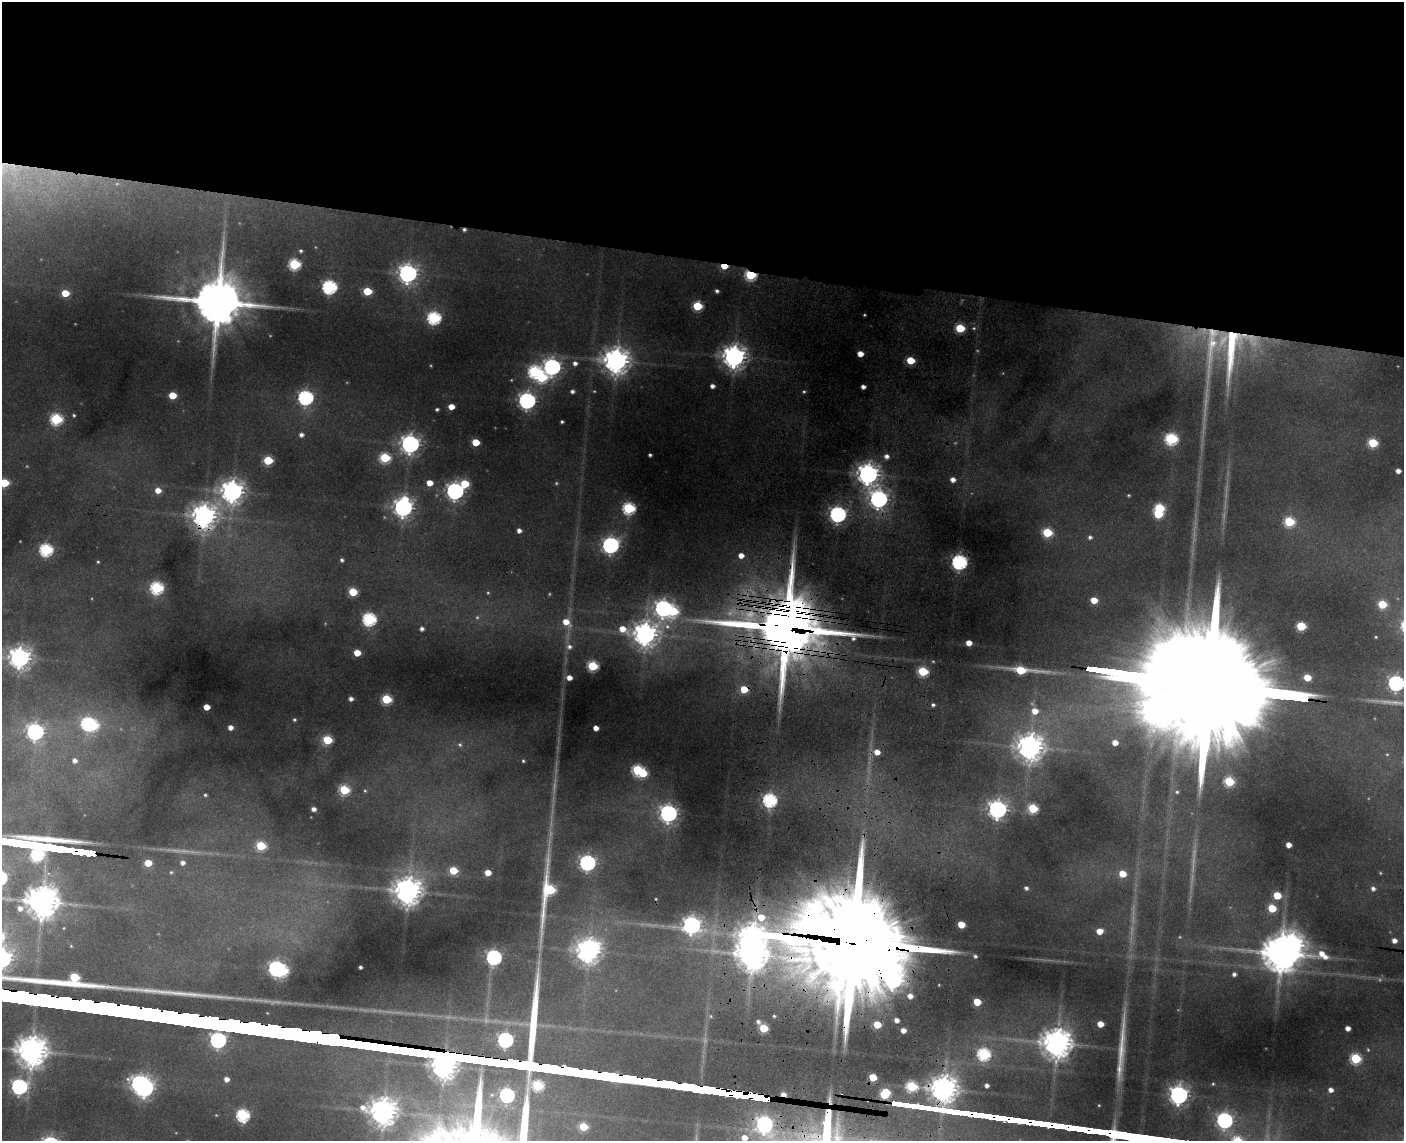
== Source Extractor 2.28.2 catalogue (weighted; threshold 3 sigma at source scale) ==
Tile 2 of 3 x 4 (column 2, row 1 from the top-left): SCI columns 1629-3030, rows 3443-4581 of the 4769 x 4603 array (HDU 1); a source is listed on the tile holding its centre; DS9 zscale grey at full resolution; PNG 1406 x 1143 px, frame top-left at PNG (2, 2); no overlay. Shown black and unused: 23% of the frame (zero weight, under 3 of 4 exposures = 6% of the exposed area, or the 3 px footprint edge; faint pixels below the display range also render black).
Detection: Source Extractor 2.28.2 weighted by HDU 2 'WHT'; one run over the whole footprint, this tile lists its part. Background 0.351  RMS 0.013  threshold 0.0593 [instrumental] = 3 sigma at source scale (4.5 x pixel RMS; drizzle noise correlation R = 1.50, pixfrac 1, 0.05/0.05 arcsec/px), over >= 5 px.
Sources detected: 228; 17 too faint to see at this stretch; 12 inside a brighter object's white glare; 7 cosmic-ray / hot-pixel residue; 3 long thin detections or spike segments (spike, bleed or trail) — not listed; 1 inside a brighter listed object's ellipse — not listed separately; the other 188 listed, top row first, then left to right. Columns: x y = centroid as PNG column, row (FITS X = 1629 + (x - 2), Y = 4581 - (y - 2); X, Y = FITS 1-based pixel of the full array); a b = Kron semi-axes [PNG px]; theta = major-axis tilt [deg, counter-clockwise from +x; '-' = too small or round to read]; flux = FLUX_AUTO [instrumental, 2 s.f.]
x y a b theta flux
301 251 4 4 - 2.9
294 264 6 6 - 200
408 273 7 7 - 1000
750 275 6 5 - 180
329 287 6 6 - 390
367 291 5 5 - 72
717 291 4 4 - 3.9
65 293 5 5 - 46
218 302 20 14 -7 11000
697 306 6 5 - 110
864 315 3 3 - 1.6
434 318 6 6 - 300
960 328 6 5 - 91
1232 348 105 45 70 250
860 354 5 4 - 18
734 357 8 8 - 1700
910 360 5 5 - 61
616 361 9 8 - 2200
575 363 6 6 - 7.7
552 367 7 7 - 700
534 371 7 6 - 250
712 386 4 4 - 7.5
572 391 5 4 - 5
804 392 4 4 - 2.2
172 395 5 5 - 48
306 398 7 6 - 460
527 401 7 7 - 720
451 407 5 4 - 19
437 409 4 3 - 3.2
74 415 4 4 - 2.3
56 419 6 6 - 220
562 422 4 3 - 3.1
301 435 5 5 - 6.9
1171 439 6 6 - 240
476 442 5 5 - 44
1373 443 6 5 - 100
410 444 7 7 - 1000
650 455 4 3 - 3.4
886 456 7 7 - 7.8
385 458 6 6 - 150
268 460 6 5 - 98
1398 471 4 4 - 9.7
868 474 8 7 - 1500
953 480 5 5 - 11
4 483 5 5 - 86
430 483 5 5 - 22
465 484 6 5 - 72
158 490 5 5 - 18
232 491 8 8 - 1600
455 491 7 7 - 790
1129 495 3 3 - 1.8
879 499 8 7 - 850
403 507 8 7 - 980
629 508 6 6 - 240
1159 508 6 5 - 130
838 514 7 6 - 620
204 516 9 8 - 1800
1289 522 6 6 - 130
519 530 4 4 - 8.2
1047 532 6 5 - 110
1090 537 6 5 - 5.2
611 545 7 7 - 590
46 550 6 6 - 270
741 555 5 5 - 16
342 560 5 5 - 3.8
98 562 4 3 - 1.9
959 562 6 6 - 460
157 588 6 6 - 260
353 592 5 5 - 75
488 593 6 4 67 2.1
1094 600 5 5 - 28
1382 604 5 5 - 79
663 608 7 7 - 730
477 617 8 6 88 4.9
369 619 6 6 - 310
566 622 10 7 -52 27
1301 626 5 5 - 110
783 628 31 19 -9 19000
422 629 4 4 - 6
645 634 13 9 -5 1800
1376 637 3 3 - 1.5
969 643 5 4 - 18
569 647 9 8 - 8.9
357 653 5 5 - 35
20 658 8 7 - 1300
593 666 6 5 - 140
1022 670 27 5 -5 86
923 671 6 5 - 120
569 677 5 4 - 14
1307 677 5 5 - 37
1396 683 7 7 - 500
1204 685 153 24 -8 130000
351 699 4 4 - 7
386 699 5 5 - 130
933 705 4 3 - 3.2
206 707 5 4 - 22
1035 711 8 8 - 22
294 720 4 4 - 2.6
88 724 7 6 - 280
230 727 5 4 - 11
596 728 5 4 - 13
35 732 7 7 - 690
327 740 6 5 - 110
1115 742 5 5 - 14
460 745 7 6 - 3.5
1030 747 9 9 - 2100
877 752 6 5 - 19
1387 754 5 4 - 2
74 760 6 6 - 8.5
523 761 4 4 - 2.4
638 770 6 6 - 170
1229 781 6 5 - 110
344 790 6 5 - 140
365 791 6 5 - 2.8
1177 792 7 6 - 4.3
205 795 3 3 - 2.4
770 800 6 6 - 330
1033 808 6 5 - 120
314 809 5 4 - 8.5
997 809 7 7 - 950
668 813 7 7 - 820
1289 845 4 4 - 14
261 846 6 5 - 110
148 863 5 5 - 47
182 863 5 4 - 6.5
587 863 7 6 - 570
453 870 5 5 - 71
488 873 5 5 - 24
1123 874 6 5 - 34
1026 888 4 4 - 4.5
1373 888 6 6 - 7
549 890 54 10 84 200
408 891 9 9 - 2600
1277 895 5 5 - 61
42 901 11 9 1 3900
1272 908 5 5 - 69
692 925 8 7 - 820
961 925 5 5 - 42
64 928 5 4 - 1.7
1100 931 5 5 - 20
1394 940 5 4 - 11
860 944 58 28 -8 56000
71 946 5 5 - 2.1
588 951 8 8 - 1700
1281 953 16 10 -9 4900
753 954 10 8 -15 3200
975 956 4 3 - 3.5
494 957 6 6 - 470
360 967 3 3 - 3.7
276 968 7 6 - 510
1234 974 6 5 - 6.3
910 996 5 5 - 12
977 1002 5 5 - 47
711 1016 6 5 - 2.7
774 1016 4 3 - 2
896 1020 4 4 - 8.8
758 1022 6 5 - 5.2
1100 1024 5 5 - 18
877 1025 5 5 - 52
763 1028 5 5 - 93
1348 1028 4 4 - 11
903 1030 4 4 - 12
505 1040 7 6 - 510
1057 1043 11 9 -7 3200
1368 1050 7 5 -73 2.8
32 1051 10 9 - 3200
984 1054 6 6 - 260
1356 1058 6 6 - 160
1119 1069 12 8 -85 8.8
873 1077 5 5 - 58
226 1079 5 5 - 11
1213 1084 5 4 - 2
987 1085 4 4 - 6.6
19 1086 7 7 - 500
912 1086 6 5 - 150
145 1088 7 6 - 730
1331 1090 5 5 - 9.4
885 1093 7 5 53 110
507 1095 6 6 - 450
1179 1095 7 7 - 1000
830 1100 14 6 -85 8.3
383 1111 10 9 - 2400
216 1115 3 3 - 1.1
243 1115 6 6 - 270
1225 1120 7 7 - 560
764 1124 8 7 - 640
583 1127 5 5 - 72
744 1138 6 6 - 16
Overlapping masked pixels (flux is a lower limit): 13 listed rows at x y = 750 275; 1232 348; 879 499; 838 514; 204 516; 783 628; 645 634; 1204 685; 770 800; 860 944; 753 954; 830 1100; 764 1124
Isophote crosses this tile's border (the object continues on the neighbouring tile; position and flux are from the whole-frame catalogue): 4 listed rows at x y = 4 483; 1396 683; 42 901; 744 1138